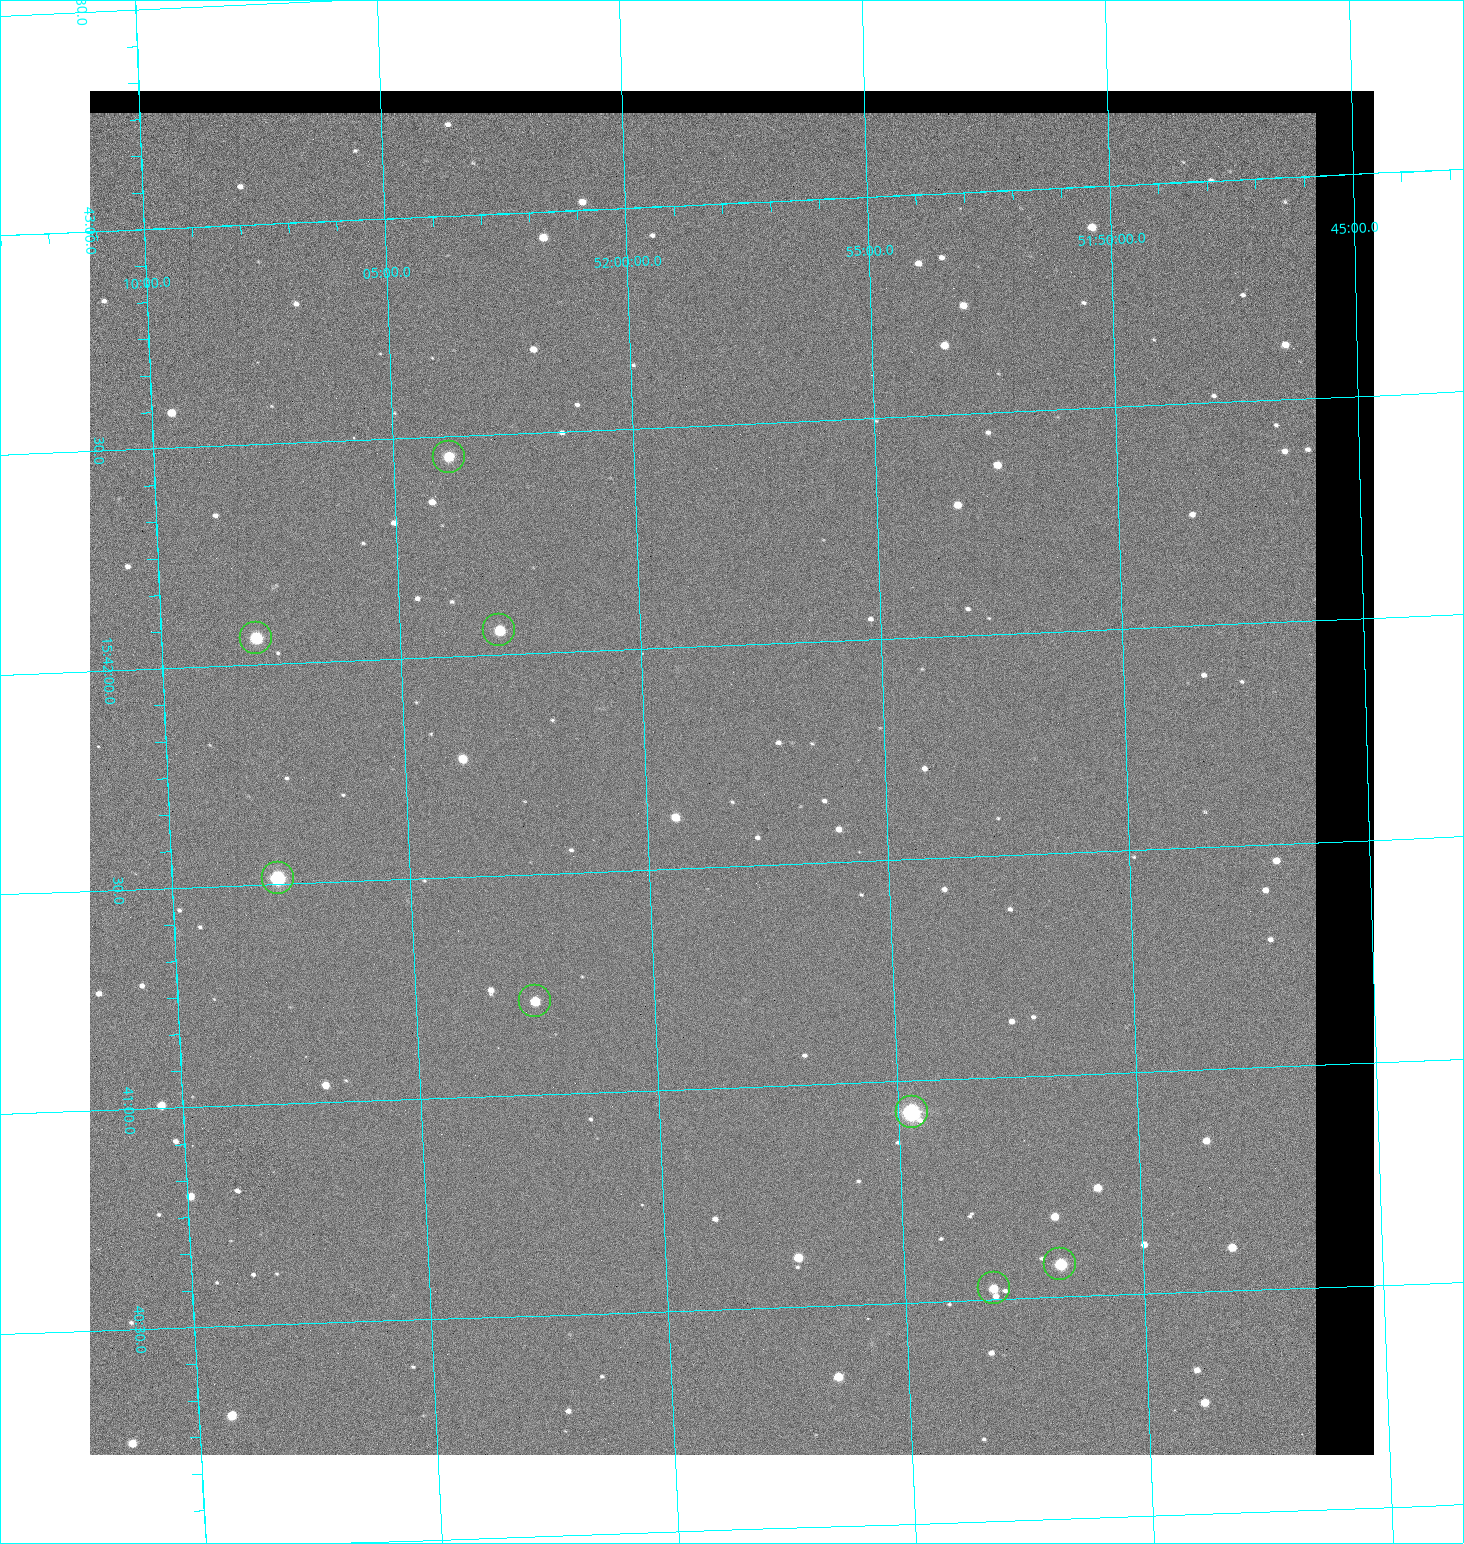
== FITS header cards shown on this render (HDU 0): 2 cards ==
NAXIS1  =                 1284 / length of data axis 1
NAXIS2  =                 1364 / length of data axis 2

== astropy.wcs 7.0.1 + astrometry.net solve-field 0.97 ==
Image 1284 x 1364 px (HDU 0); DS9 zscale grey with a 90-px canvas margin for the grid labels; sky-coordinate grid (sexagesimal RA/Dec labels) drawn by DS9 from the SOLVED WCS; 8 Tycho-2 reference stars matched to detected sources circled (green)
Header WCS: RA---TAN/DEC--TAN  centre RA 15:41:43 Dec +51:58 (235.43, +51.97 deg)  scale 1.26 arcsec/px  FOV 26.9' x 28.5'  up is +92 deg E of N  parity flipped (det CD > 0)
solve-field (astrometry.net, Tycho-2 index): VERIFIED the header's WCS against the Tycho-2 star catalogue (8 matches, 0 conflicts) and refined it, rather than solving blind
Solved WCS: RA---TAN-SIP/DEC--TAN-SIP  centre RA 15:41:43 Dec +51:58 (235.43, +51.97 deg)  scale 1.25 arcsec/px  FOV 26.8' x 28.5'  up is +92 deg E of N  parity flipped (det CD > 0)
The solver's refit moves the header's centre by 0.37 arcsec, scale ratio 0.9962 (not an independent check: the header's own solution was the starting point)
Tycho-2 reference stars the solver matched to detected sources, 8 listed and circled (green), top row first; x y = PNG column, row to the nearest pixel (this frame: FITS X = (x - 90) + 1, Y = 1364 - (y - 91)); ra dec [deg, ICRS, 3 dp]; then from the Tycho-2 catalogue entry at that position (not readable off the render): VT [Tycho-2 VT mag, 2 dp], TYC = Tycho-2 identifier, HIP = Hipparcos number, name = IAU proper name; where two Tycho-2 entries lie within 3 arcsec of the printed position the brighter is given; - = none
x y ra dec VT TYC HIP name
449 457 235.614 +52.064 11.61 3489-1132-1 - -
499 630 235.514 +52.049 11.19 3489-1407-1 - -
256 638 235.515 +52.133 11.12 3489-1380-1 - -
278 878 235.378 +52.130 9.31 3489-1322-1 76850 -
535 1001 235.303 +52.042 11.52 3489-958-1 - -
912 1112 235.232 +51.912 9.59 3489-824-1 - -
1060 1264 235.143 +51.862 10.97 3489-1016-1 - -
994 1288 235.131 +51.886 12.29 3489-908-1 - -